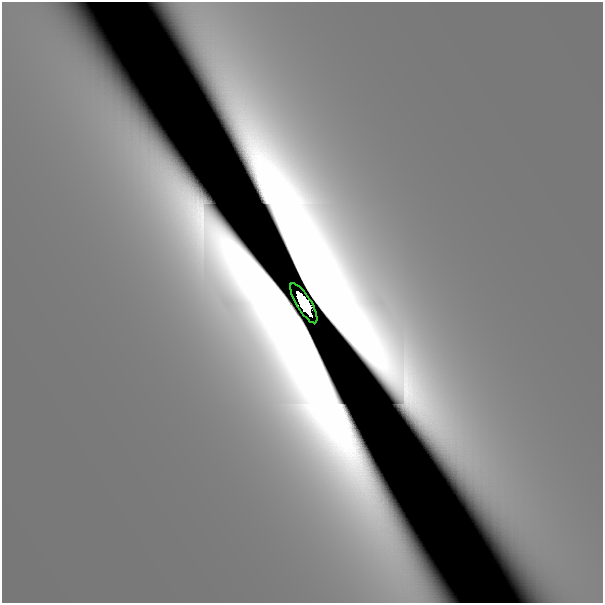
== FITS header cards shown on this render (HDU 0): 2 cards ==
NAXIS1  =                  601
NAXIS2  =                  601

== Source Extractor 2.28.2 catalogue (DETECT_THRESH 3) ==
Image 601 x 601 px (HDU 0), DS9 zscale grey, 1 PNG px = 1 image px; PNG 605 x 605 px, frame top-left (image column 1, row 601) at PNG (2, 2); each listed source drawn as its Kron ellipse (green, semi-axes under 4 px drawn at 4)
Background 9.63e-11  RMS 3.5e-11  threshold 1.05e-10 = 3 sigma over >= 5 px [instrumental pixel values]
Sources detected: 3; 2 with non-positive FLUX_AUTO (blend fragments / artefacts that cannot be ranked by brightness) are neither listed nor drawn; the other 1 listed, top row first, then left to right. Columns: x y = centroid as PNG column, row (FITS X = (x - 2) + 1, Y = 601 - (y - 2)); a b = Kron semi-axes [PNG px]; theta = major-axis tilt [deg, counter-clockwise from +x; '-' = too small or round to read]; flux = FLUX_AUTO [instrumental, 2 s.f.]
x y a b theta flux
304 303 23 7 -59 6.2
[2 non-positive-flux detections neither listed nor drawn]